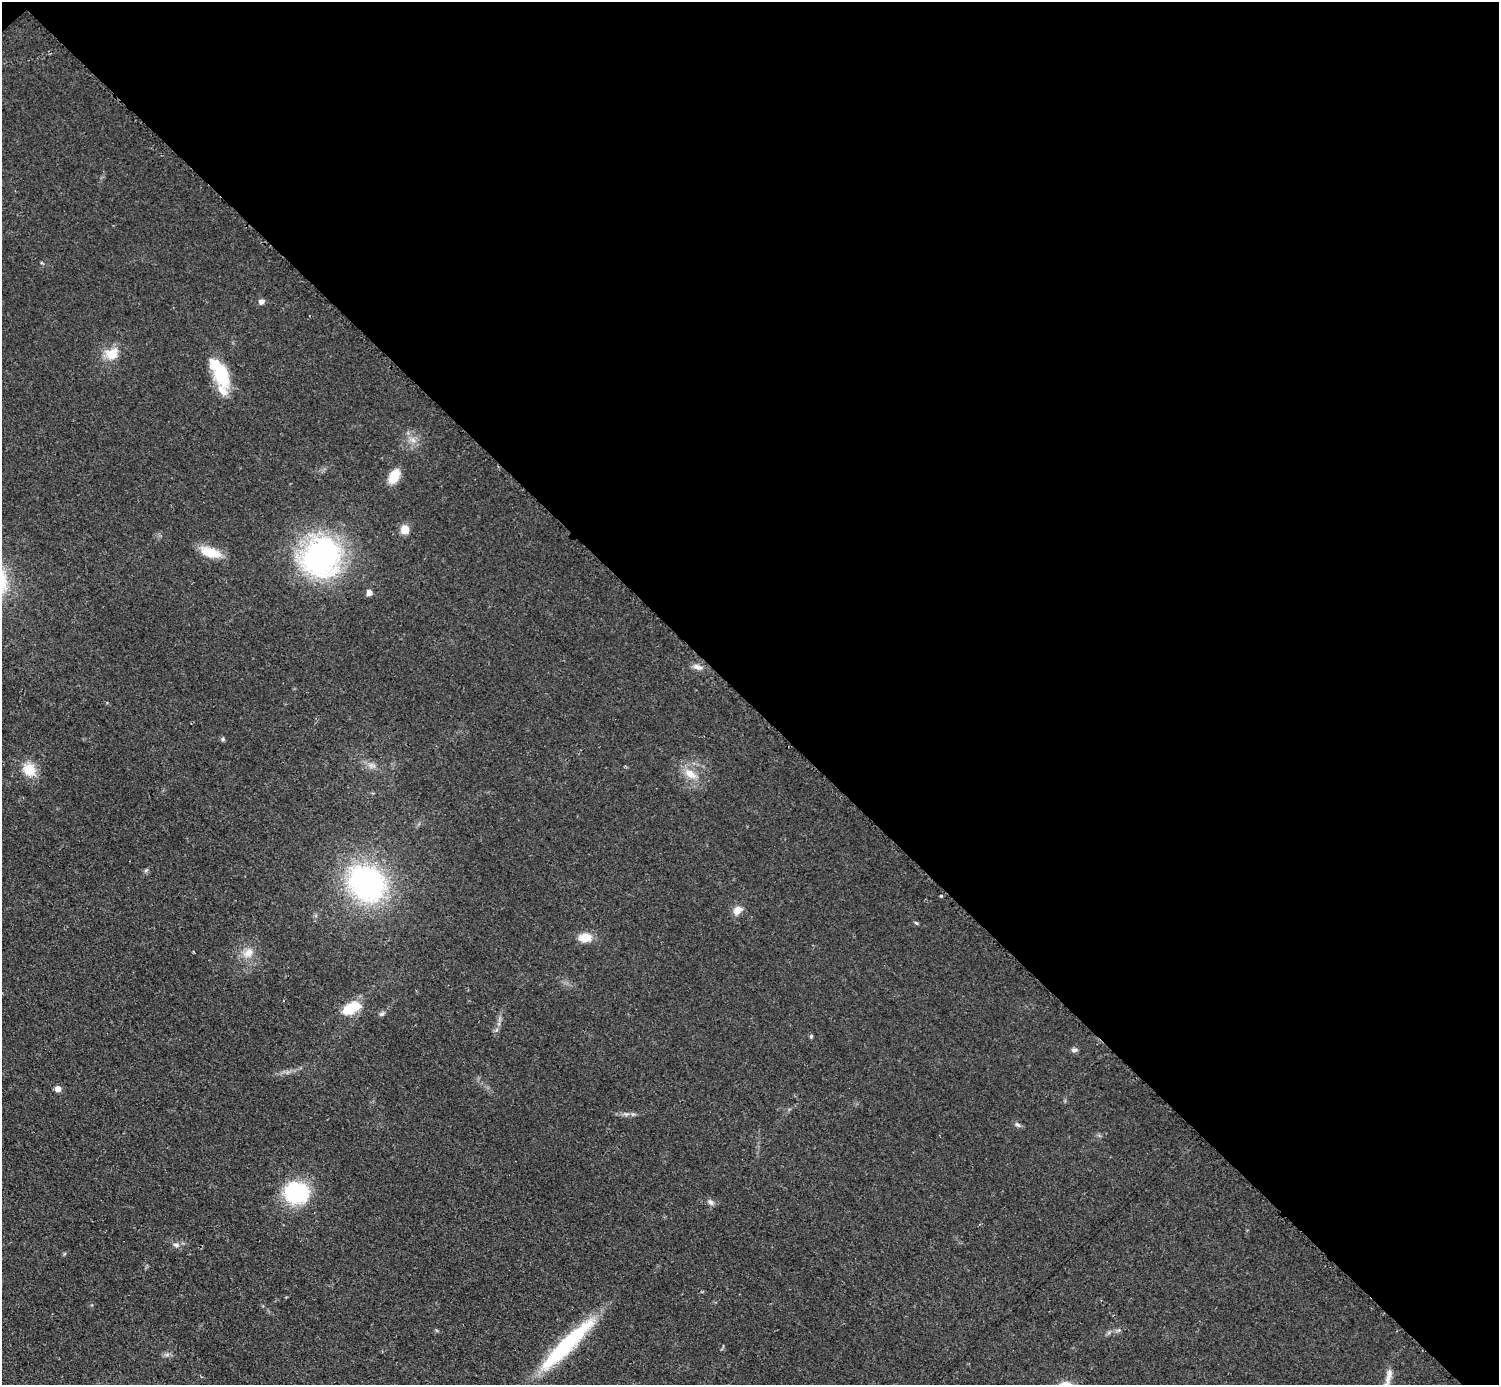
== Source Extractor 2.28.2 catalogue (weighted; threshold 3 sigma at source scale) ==
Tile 3 of 4 x 4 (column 3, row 1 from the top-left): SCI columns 2999-4495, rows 4456-5838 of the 5993 x 5993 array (HDU 1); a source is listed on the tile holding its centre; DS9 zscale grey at full resolution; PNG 1501 x 1387 px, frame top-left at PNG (2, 2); no overlay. Shown black and unused: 51% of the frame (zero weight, under 2 of 3 exposures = <1% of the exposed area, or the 3 px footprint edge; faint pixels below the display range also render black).
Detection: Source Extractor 2.28.2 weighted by HDU 2 'WHT'; one run over the whole footprint, this tile lists its part. Background 0.0509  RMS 0.0071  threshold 0.0321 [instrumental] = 3 sigma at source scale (4.5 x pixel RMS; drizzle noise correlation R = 1.50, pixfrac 1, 0.05/0.05 arcsec/px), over >= 5 px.
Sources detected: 34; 1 inside a brighter listed object's ellipse — not listed separately; the other 33 listed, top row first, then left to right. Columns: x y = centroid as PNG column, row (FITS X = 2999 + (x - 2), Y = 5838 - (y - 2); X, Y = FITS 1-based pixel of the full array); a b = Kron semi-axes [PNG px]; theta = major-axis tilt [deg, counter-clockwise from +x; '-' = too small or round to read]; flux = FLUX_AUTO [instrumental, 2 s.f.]
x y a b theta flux
261 302 7 6 - 2.5
112 354 18 15 30 13
220 373 35 15 -62 35
413 440 8 6 -44 3.2
394 476 15 9 62 15
405 529 8 8 - 9.1
210 552 25 11 -17 16
321 557 41 38 47 170
369 593 5 5 - 5.6
698 667 15 7 -17 3.9
223 739 5 5 - 1.3
371 765 12 6 -13 3.5
29 770 14 13 - 15
690 774 19 10 -33 10
146 870 6 4 19 1
367 883 34 28 -42 180
941 896 3 3 - 1.4
737 910 13 9 42 5.6
916 923 6 4 -44 0.9
585 938 15 9 -1 11
248 953 16 11 39 8
351 1008 24 12 25 18
382 1014 8 5 44 1.7
811 1036 5 4 - 0.97
1074 1050 9 5 1 1.9
58 1089 6 6 - 4.1
626 1114 9 4 5 2
1017 1125 9 5 -40 1.8
297 1193 20 18 3 68
711 1202 8 6 -35 2.3
176 1245 9 6 -11 2.3
567 1345 85 15 45 69
1389 1376 26 7 78 6.8